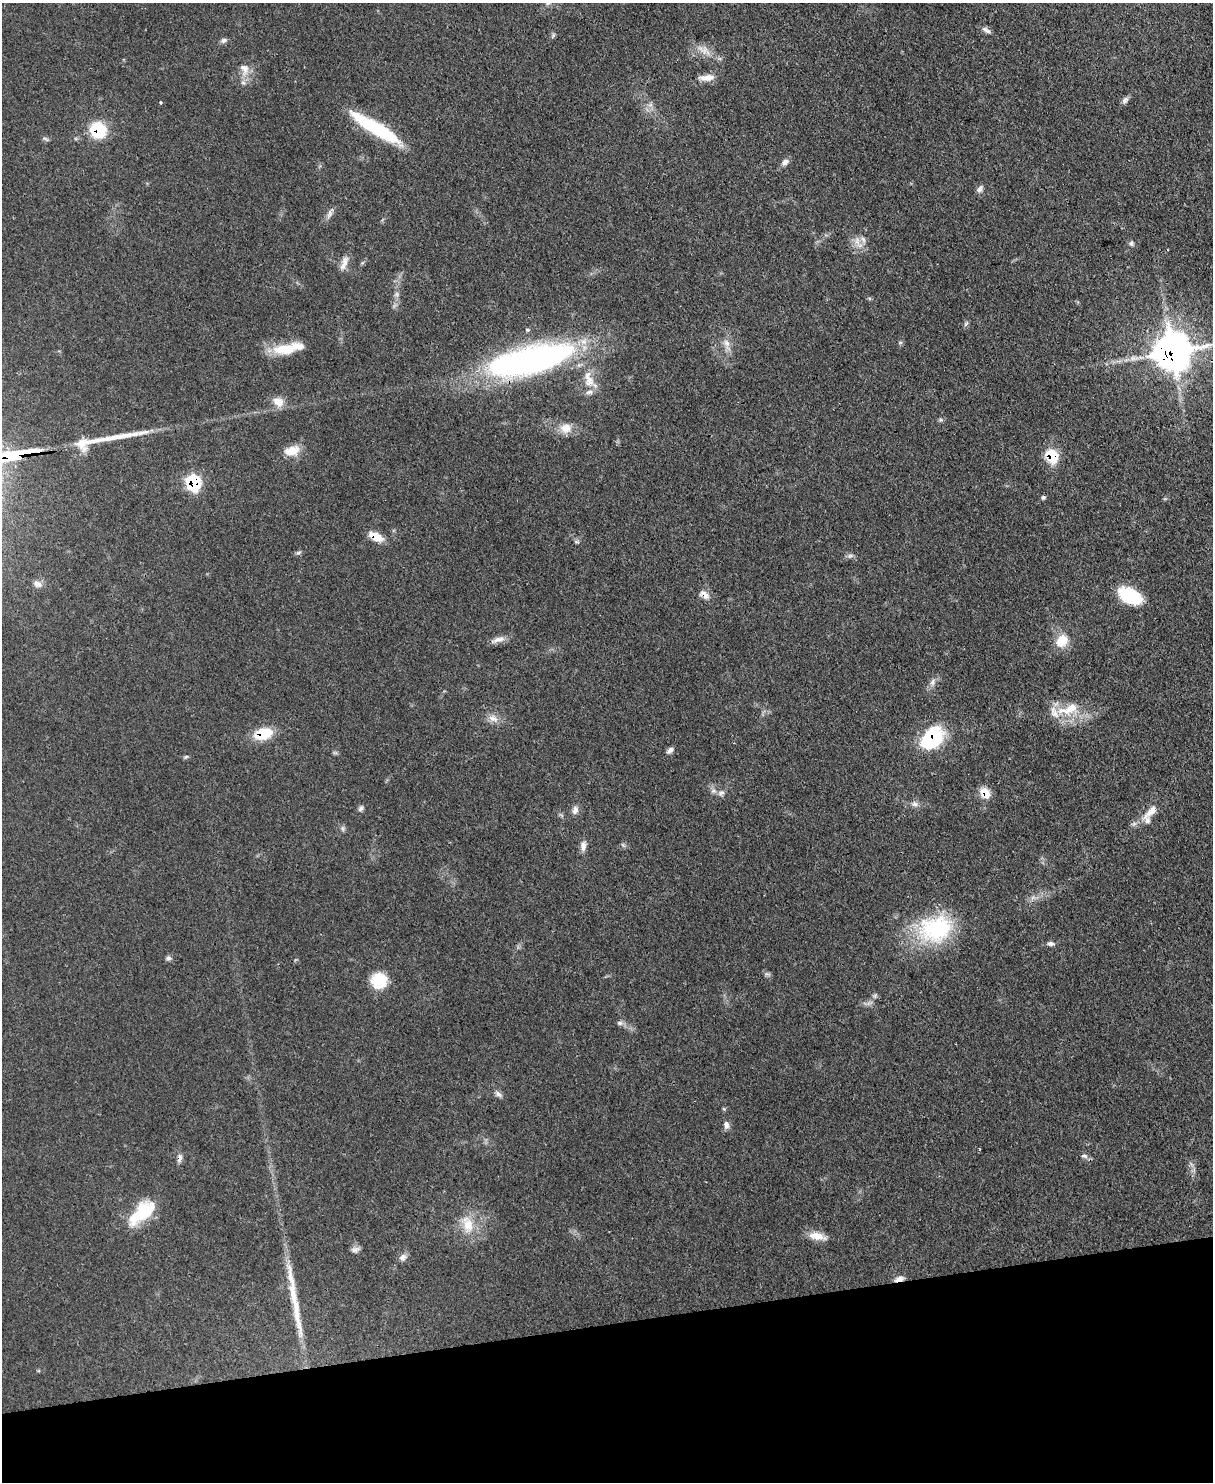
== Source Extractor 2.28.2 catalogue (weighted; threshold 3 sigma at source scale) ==
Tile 10 of 4 x 3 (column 2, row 3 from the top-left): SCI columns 1290-2500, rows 216-1695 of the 5000 x 4982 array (HDU 1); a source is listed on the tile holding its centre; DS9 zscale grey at full resolution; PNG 1215 x 1484 px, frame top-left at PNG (2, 3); no overlay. Shown black and unused: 11% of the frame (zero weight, under 3 of 4 exposures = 9% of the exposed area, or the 3 px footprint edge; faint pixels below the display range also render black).
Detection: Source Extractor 2.28.2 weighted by HDU 2 'WHT'; one run over the whole footprint, this tile lists its part. Background 0.0551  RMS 0.004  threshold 0.0179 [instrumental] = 3 sigma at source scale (4.5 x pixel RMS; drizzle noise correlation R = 1.50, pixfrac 1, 0.05/0.05 arcsec/px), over >= 5 px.
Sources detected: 89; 1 too faint to see at this stretch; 1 inside a brighter object's white glare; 2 long thin detections or spike segments (spike, bleed or trail) — not listed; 7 inside a brighter listed object's ellipse — not listed separately; the other 78 listed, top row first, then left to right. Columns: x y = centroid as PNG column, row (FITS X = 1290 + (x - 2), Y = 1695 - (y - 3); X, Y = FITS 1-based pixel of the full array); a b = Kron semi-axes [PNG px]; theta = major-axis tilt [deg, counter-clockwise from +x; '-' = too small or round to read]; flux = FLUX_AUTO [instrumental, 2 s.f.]
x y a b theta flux
986 30 14 6 -31 1.6
553 35 7 4 54 0.68
224 40 10 6 23 1.3
703 50 20 10 -33 4.8
244 69 19 12 -82 4.9
707 77 21 8 4 4
1125 100 10 6 52 1.6
161 103 4 3 - 0.4
650 105 7 5 43 1.3
373 126 54 11 -31 37
98 130 15 14 - 20
45 139 10 3 -25 0.76
785 162 11 7 37 1.9
980 189 11 7 59 1.5
329 214 12 6 64 1.9
857 241 18 8 -75 3.8
1131 243 7 6 - 0.97
344 262 17 8 70 3.3
397 294 8 6 -71 1.2
966 324 9 5 62 0.85
527 330 6 4 -20 0.64
900 342 6 4 1 0.61
727 344 20 8 -72 3.7
284 349 31 14 0 12
1172 351 13 13 - 870
530 360 91 28 14 150
589 379 29 13 -73 9
278 402 15 11 -26 4.7
941 420 6 5 - 0.77
566 428 16 13 0 5.4
84 443 23 17 19 7.9
292 451 18 11 15 6.9
1051 456 9 8 - 19
193 483 9 8 - 42
1043 497 5 5 - 0.73
376 537 16 8 -26 6.7
577 542 6 4 -18 0.67
298 553 7 5 17 0.83
850 556 10 5 21 1.2
37 584 11 8 -24 2.3
704 595 14 8 -37 3
1129 596 23 13 -26 21
498 640 22 7 18 3
1062 641 15 11 51 8.9
932 682 9 6 62 1.6
1069 709 35 15 17 13
493 718 15 10 -28 3.4
263 734 17 10 15 15
933 738 26 18 46 30
670 750 8 6 48 1.5
335 753 7 4 -18 0.69
186 757 7 5 22 0.68
713 791 8 6 20 1.3
721 793 9 7 34 1.4
985 793 11 9 -48 7
915 804 10 7 -15 1.8
361 808 9 5 57 1.2
575 810 11 7 81 2.1
1151 812 32 10 43 6.5
343 828 9 4 -82 0.88
623 845 6 5 - 0.75
583 846 14 7 83 2.4
1033 898 8 5 46 1.4
936 929 47 35 14 40
1051 943 10 6 -4 1.4
169 958 8 6 -6 1.1
379 981 15 15 - 16
620 1023 9 6 1 1.3
498 1094 12 6 -43 1.6
726 1125 10 7 -80 1.8
1084 1156 10 5 -11 1.3
179 1158 11 6 74 1.6
144 1212 30 19 55 18
467 1224 28 16 -71 10
817 1236 23 9 -11 5.5
355 1249 12 6 12 1.6
403 1257 10 8 29 2.1
899 1279 12 6 15 2.5
Overlapping masked pixels (flux is a lower limit): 12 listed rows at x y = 98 130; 1172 351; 1051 456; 193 483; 376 537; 704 595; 263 734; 933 738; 985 793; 1151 812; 179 1158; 899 1279
Isophote crosses this tile's border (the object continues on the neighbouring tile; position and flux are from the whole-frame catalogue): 1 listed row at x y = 1172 351